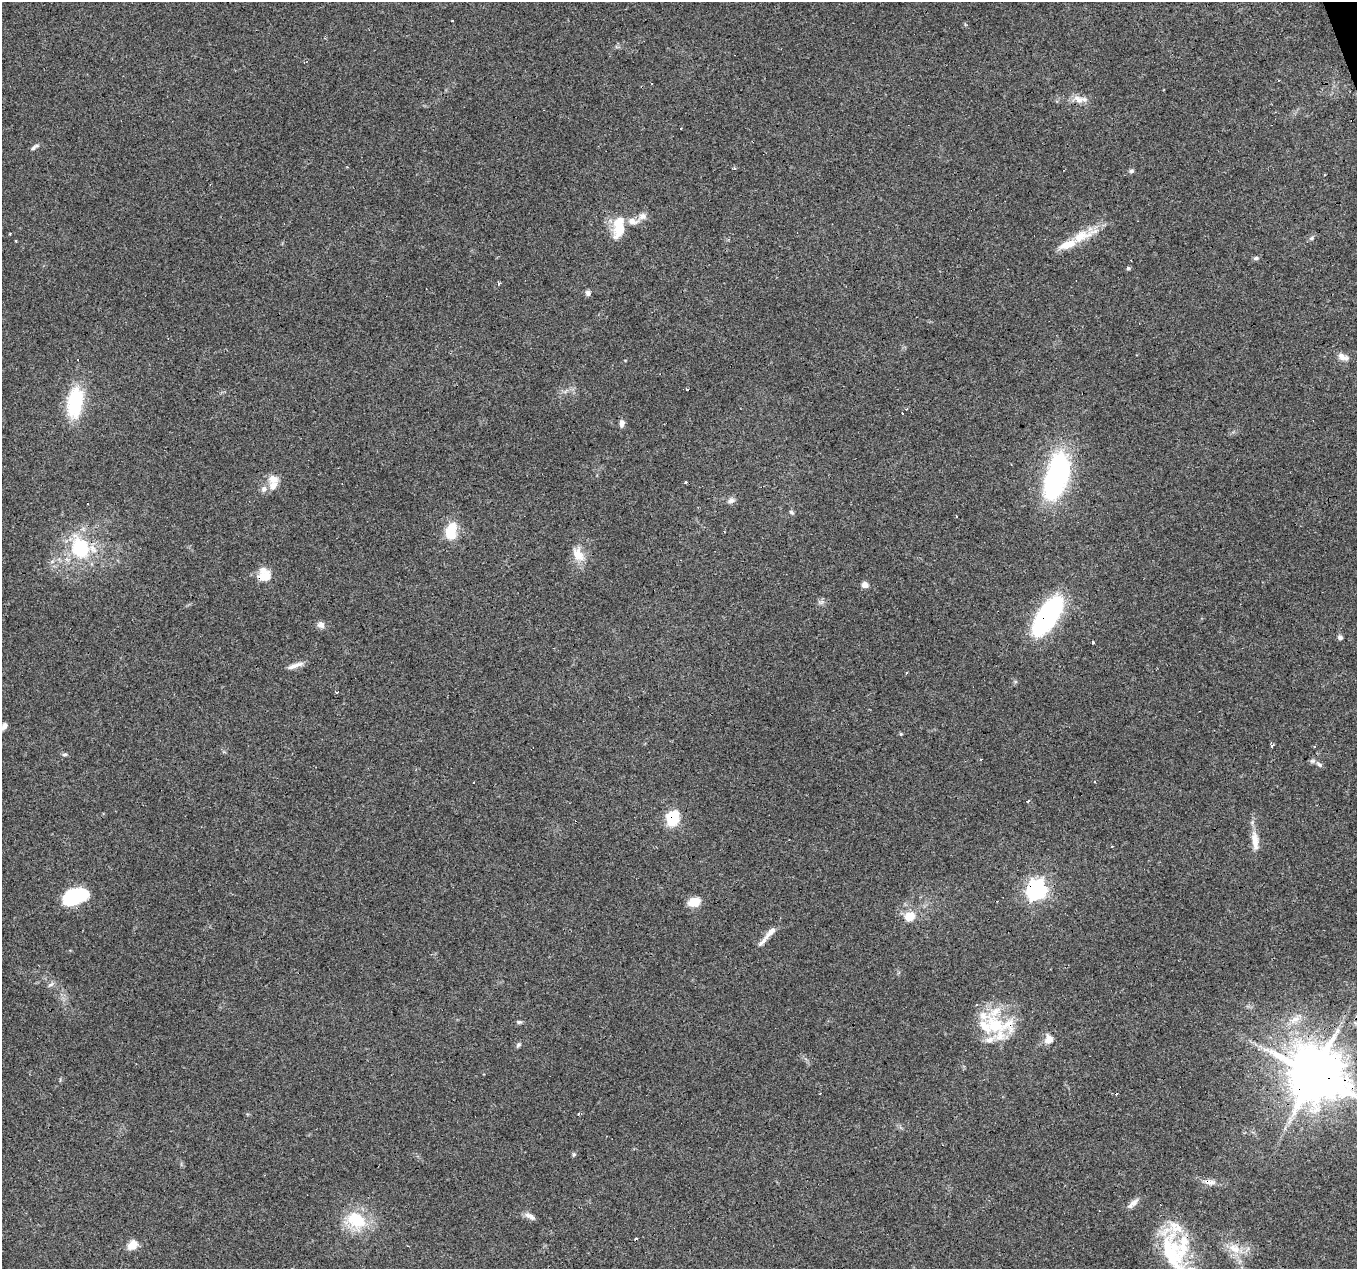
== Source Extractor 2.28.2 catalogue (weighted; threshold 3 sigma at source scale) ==
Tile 10 of 4 x 4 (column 2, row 3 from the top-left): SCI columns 1356-2710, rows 1386-2652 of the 5419 x 5248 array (HDU 1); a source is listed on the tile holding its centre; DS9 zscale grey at full resolution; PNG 1359 x 1271 px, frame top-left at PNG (2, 2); no overlay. Shown black and unused: <1% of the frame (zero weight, under 3 of 4 exposures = <1% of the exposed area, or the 3 px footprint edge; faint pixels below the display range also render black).
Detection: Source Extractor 2.28.2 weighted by HDU 2 'WHT'; one run over the whole footprint, this tile lists its part. Background 0.101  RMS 0.0064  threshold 0.0288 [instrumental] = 3 sigma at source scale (4.5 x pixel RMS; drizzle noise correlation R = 1.50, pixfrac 1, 0.0396/0.0396 arcsec/px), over >= 5 px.
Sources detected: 94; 3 inside a brighter object's white glare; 12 cosmic-ray / hot-pixel residue — not listed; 12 inside a brighter listed object's ellipse — not listed separately; the other 67 listed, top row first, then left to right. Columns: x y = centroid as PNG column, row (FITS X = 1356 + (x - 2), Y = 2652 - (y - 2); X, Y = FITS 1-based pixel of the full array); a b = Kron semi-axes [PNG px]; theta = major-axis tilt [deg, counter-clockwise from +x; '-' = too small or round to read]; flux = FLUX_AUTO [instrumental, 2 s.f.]
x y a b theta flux
1279 80 3 2 - 0.44
1078 99 16 10 -24 5.7
681 128 3 3 - 1.1
34 147 12 5 35 1.9
734 169 4 3 - 0.84
1131 171 7 5 20 1.3
1324 175 2 2 - 0.64
632 221 16 9 -9 5.2
619 228 23 12 85 18
1083 235 41 13 22 16
1311 238 6 5 - 1.1
1256 258 8 5 18 1.3
1128 268 5 4 - 1.2
499 283 3 3 - 2.1
588 293 7 7 - 1.9
1343 357 15 8 -24 3.9
77 360 3 3 - 2.1
75 403 33 17 82 39
902 413 2 2 - 0.56
622 423 9 6 78 2.7
1056 474 53 24 72 110
273 479 14 9 -22 5.4
685 483 3 3 - 1
264 489 8 7 - 2.9
731 500 10 7 23 2.3
791 512 7 5 -40 1.2
956 516 3 2 - 0.48
451 531 22 12 81 16
81 548 12 10 -43 55
578 554 20 13 -59 9.1
267 576 25 10 -61 7
864 585 6 6 - 3.8
1047 616 37 15 56 120
321 625 10 9 - 2.8
1340 637 6 5 - 1.6
1093 642 3 3 - 1.4
295 665 22 5 19 4
906 673 3 3 - 0.7
337 692 3 3 - 2.2
4 726 10 5 56 2.6
1272 745 4 3 - 1.4
1314 747 3 3 - 1.2
65 754 7 5 0 1.2
1319 764 9 5 -44 1.8
1095 782 3 2 - 0.73
1028 801 4 2 - 0.65
673 817 13 10 72 26
1255 841 29 9 -83 8.2
1036 890 8 7 - 280
76 896 26 14 18 40
694 902 12 9 16 10
910 916 12 10 31 9.7
768 935 34 5 49 6.2
50 984 9 5 35 1.8
519 1022 7 5 1 1.2
995 1025 39 21 -48 34
1049 1039 11 10 - 5.3
519 1045 8 5 41 1.2
1314 1074 16 15 - 3300
578 1114 4 3 - 0.88
1210 1182 14 8 -8 4
1133 1204 19 6 41 3.6
530 1216 14 6 -31 3.3
356 1220 22 17 -32 27
1183 1245 59 18 73 28
131 1246 13 8 3 6.6
1234 1248 19 12 -29 10
Overlapping masked pixels (flux is a lower limit): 7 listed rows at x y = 81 548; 1047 616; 673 817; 1036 890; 995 1025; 1314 1074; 1183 1245
Isophote crosses this tile's border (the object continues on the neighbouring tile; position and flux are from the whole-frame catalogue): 2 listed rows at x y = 4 726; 1314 1074
Unlisted compact peaks at least as high as the median listed source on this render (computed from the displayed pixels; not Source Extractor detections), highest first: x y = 573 1154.